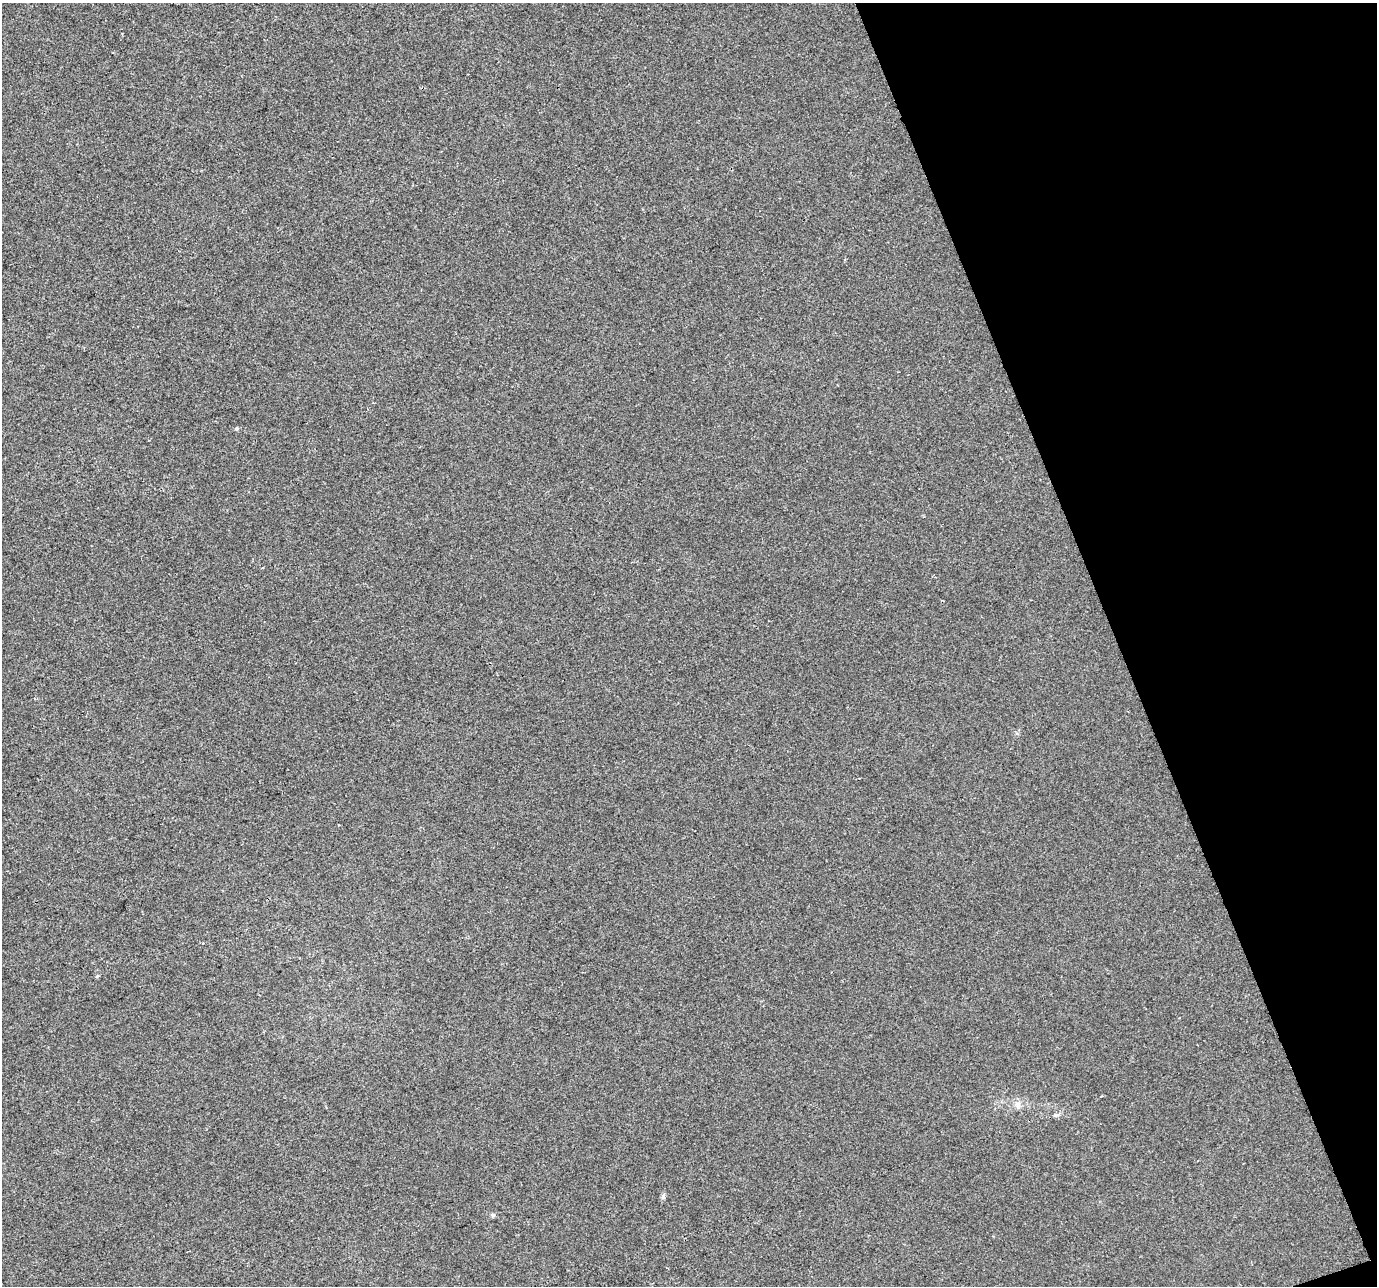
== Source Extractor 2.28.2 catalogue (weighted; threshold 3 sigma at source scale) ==
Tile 12 of 4 x 4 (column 4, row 3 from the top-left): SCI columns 4127-5501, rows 1414-2697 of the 5501 x 5340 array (HDU 1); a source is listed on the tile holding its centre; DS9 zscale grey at full resolution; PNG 1379 x 1288 px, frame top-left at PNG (2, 3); no overlay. Shown black and unused: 19% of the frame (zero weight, under 2 of 3 exposures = <1% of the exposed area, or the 3 px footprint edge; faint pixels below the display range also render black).
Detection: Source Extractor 2.28.2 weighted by HDU 2 'WHT'; one run over the whole footprint, this tile lists its part. Background -1.26e-04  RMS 0.0056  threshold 0.0253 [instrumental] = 3 sigma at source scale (4.5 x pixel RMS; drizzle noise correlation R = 1.50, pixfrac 1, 0.0396/0.0396 arcsec/px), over >= 5 px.
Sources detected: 6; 2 cosmic-ray / hot-pixel residue — not listed; the other 4 listed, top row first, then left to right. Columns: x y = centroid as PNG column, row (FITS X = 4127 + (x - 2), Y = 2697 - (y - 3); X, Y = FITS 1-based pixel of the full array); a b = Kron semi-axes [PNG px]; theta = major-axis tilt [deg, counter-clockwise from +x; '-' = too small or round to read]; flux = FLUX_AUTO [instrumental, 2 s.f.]
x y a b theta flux
236 429 5 5 - 0.86
1018 1105 11 6 -83 2.3
663 1196 7 4 -73 0.93
493 1215 6 4 0 0.84